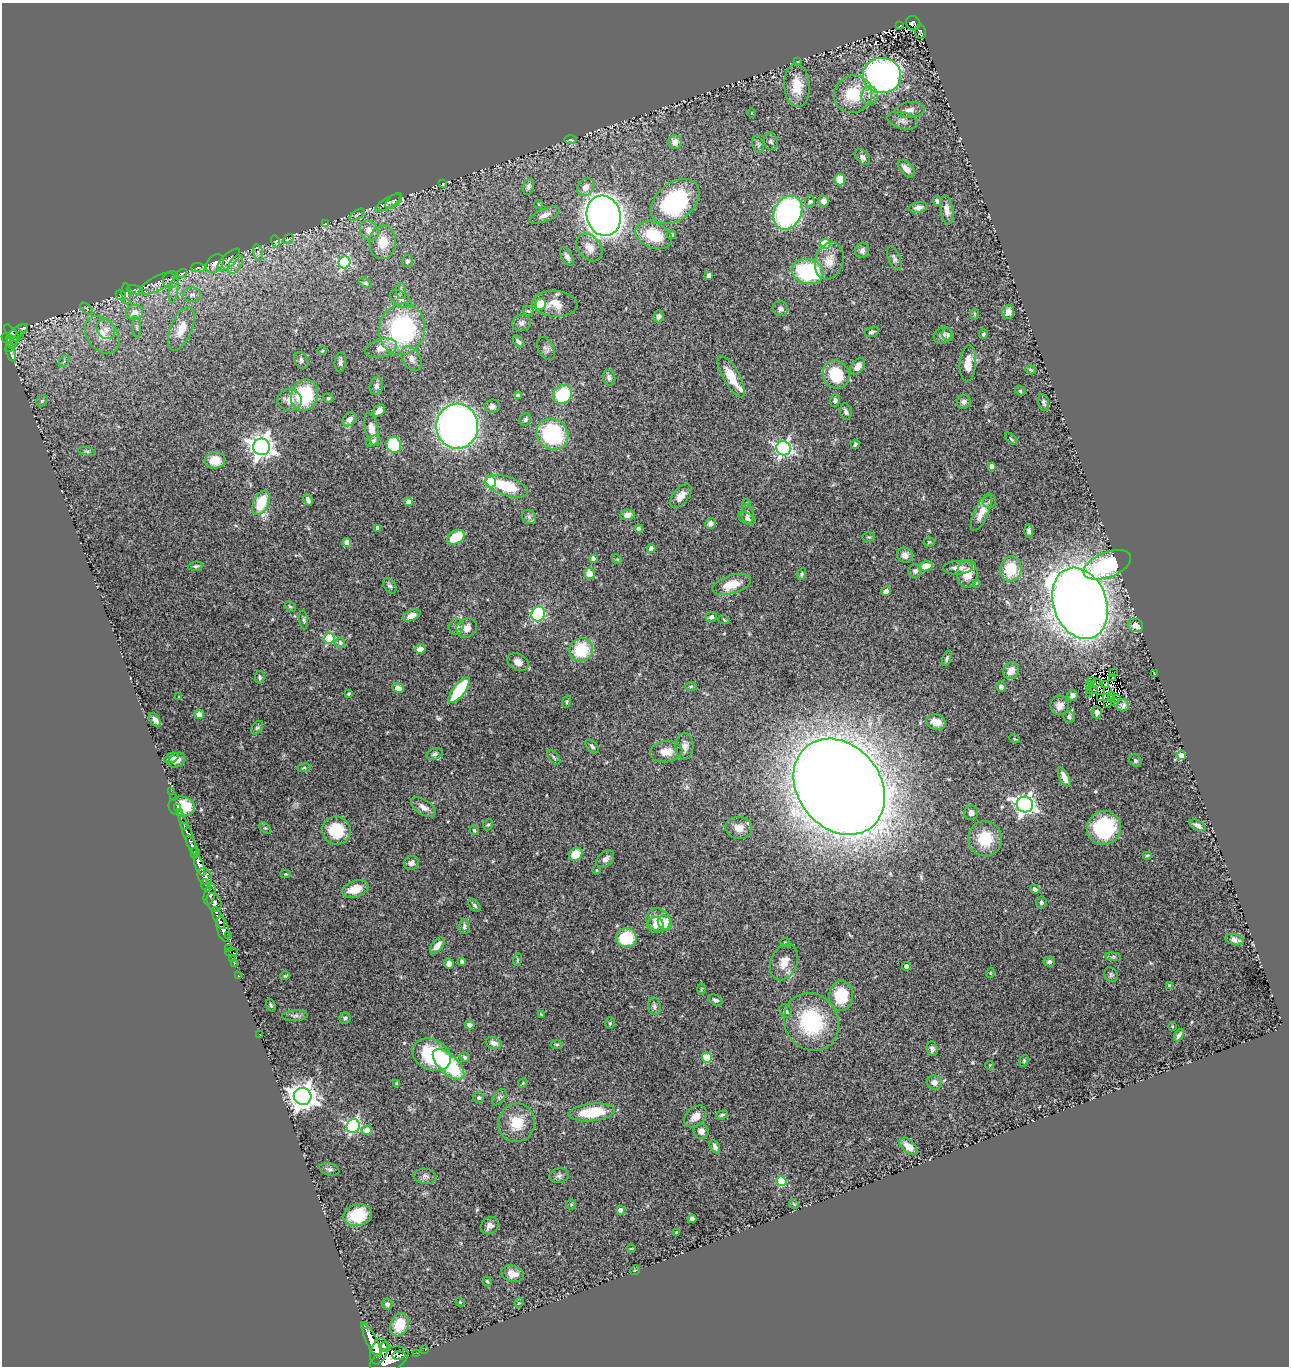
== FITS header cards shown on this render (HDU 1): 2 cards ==
NAXIS1  =                 1287
NAXIS2  =                 1364

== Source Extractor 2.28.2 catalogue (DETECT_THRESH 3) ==
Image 1287 x 1364 px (HDU 1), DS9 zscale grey, 1 PNG px = 1 image px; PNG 1291 x 1368 px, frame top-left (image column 1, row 1364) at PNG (2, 3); each listed source drawn as its Kron ellipse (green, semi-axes under 4 px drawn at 4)
Background 1.82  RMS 0.04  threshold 0.119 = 3 sigma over >= 5 px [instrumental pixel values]
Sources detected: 369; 3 with non-positive FLUX_AUTO (blend fragments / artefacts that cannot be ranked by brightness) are neither listed nor drawn; the other 366 listed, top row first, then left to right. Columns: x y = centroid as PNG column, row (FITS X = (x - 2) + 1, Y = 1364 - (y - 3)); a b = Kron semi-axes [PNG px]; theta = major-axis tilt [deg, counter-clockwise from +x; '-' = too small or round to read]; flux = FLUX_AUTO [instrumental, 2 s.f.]
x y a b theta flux
913 23 7 6 - 270
900 26 3 2 - 1.8
921 32 7 5 -75 310
798 61 3 3 - 1.8
882 75 19 17 -6 1100
797 85 22 12 -86 58
853 94 19 18 - 110
870 96 9 8 - 15
910 110 14 7 3 16
751 113 4 3 - 2
903 121 15 8 -15 15
570 140 6 3 -1 3.4
771 141 8 7 - 7.4
675 142 7 6 - 22
758 144 9 5 -72 6
863 157 9 6 -50 8.3
906 169 10 6 -46 17
840 180 6 5 - 62
443 184 3 2 - 1.8
528 186 8 5 74 7.9
586 187 9 7 51 22
394 201 10 5 41 8.4
823 201 5 5 - 16
937 201 5 4 - 6.5
675 202 27 18 39 330
810 202 6 5 - 4.5
388 203 15 5 33 8.7
539 204 4 3 - 2.3
918 207 10 5 8 12
947 210 15 6 -81 20
788 213 17 13 65 540
357 215 8 4 35 4.2
545 215 16 6 23 17
604 216 20 17 -74 3000
325 224 3 2 - 1.5
369 231 11 8 -56 22
654 235 19 12 -23 98
672 235 5 4 - 4.4
288 239 6 3 36 3.1
276 242 6 4 -74 3.5
383 242 17 13 86 52
825 244 5 5 - 150
589 247 15 11 -51 27
862 250 8 6 75 10
258 252 8 4 -77 6.4
567 256 10 5 -61 10
894 258 12 6 -68 8.4
229 260 14 6 44 13
407 261 6 5 - 6
829 261 19 14 72 37
344 262 6 6 - 320
215 264 10 7 49 22
235 264 11 6 56 13
198 268 7 4 -1 5.6
808 272 16 12 -13 230
182 273 5 3 - 2.9
709 276 4 4 - 15
171 280 9 7 70 9.9
365 283 7 4 -27 4.5
157 284 19 7 27 19
135 290 8 4 -11 3.8
174 290 13 2 78 5.9
401 291 7 5 -88 6
126 294 10 5 -86 5.8
121 295 6 4 -45 4.3
192 295 9 7 2 12
401 299 12 7 -34 12
540 304 6 5 - 55
555 304 22 13 -4 38
86 309 7 4 -43 3.8
780 309 8 7 - 11
528 311 6 4 -21 3.5
135 312 8 7 - 22
1008 312 7 6 - 17
975 314 6 4 -90 3
659 316 6 5 - 9.3
521 323 9 8 - 10
137 327 10 4 -85 6.5
23 328 5 3 - 130
106 329 10 8 -53 19
181 329 23 10 67 49
402 329 26 23 75 380
18 331 12 4 33 550
872 332 7 5 17 7.6
12 333 10 4 -52 1100
983 334 4 4 - 5.4
102 335 21 15 -53 59
943 335 9 8 - 11
948 335 6 5 - 7.9
19 336 3 2 - 47
7 338 6 4 -61 900
12 340 6 4 -26 460
518 341 7 4 -51 6.7
12 345 4 3 - 250
9 347 4 3 - 360
381 348 16 9 14 26
546 349 12 7 -61 9.5
322 351 5 4 - 3
11 353 8 3 -67 490
411 359 13 9 -59 19
301 360 9 6 -65 8.5
64 361 7 4 54 4.3
340 362 10 5 81 7.5
968 363 18 8 85 35
858 366 9 6 53 16
1031 370 5 4 - 3.7
836 375 14 13 - 88
731 377 23 8 -61 55
609 378 8 6 -76 8.6
376 386 9 6 75 9.2
1020 391 5 4 - 3.9
563 394 10 8 45 140
304 395 16 13 70 140
518 396 4 4 - 20
328 398 5 4 - 3.3
290 400 12 10 -5 24
835 400 6 4 72 7.1
42 401 6 5 - 4.5
964 402 7 6 - 9
1044 402 8 5 -77 7.1
492 406 8 6 6 10
379 411 7 5 43 11
846 412 8 5 -82 7.1
350 419 8 6 46 14
525 419 6 5 - 5.9
457 426 22 21 - 1500
372 429 17 6 -76 21
553 434 16 15 - 260
1011 439 8 3 -45 3.7
373 441 7 4 31 7
855 444 4 3 - 4.9
394 445 8 7 - 130
262 447 8 8 - 2100
784 448 7 7 - 670
87 451 9 4 -13 4.8
215 460 10 8 -3 44
992 466 4 4 - 19
491 482 5 5 - 230
507 486 22 9 -19 99
681 496 14 7 50 21
308 500 6 3 -67 9.3
990 501 7 6 - 6.9
409 502 4 4 - 28
261 503 13 7 66 98
746 503 4 4 - 2.7
982 512 20 7 65 31
748 514 10 6 -84 10
627 515 7 5 9 16
529 517 8 6 -47 7.5
747 518 9 5 -22 7.6
710 523 5 5 - 15
378 528 4 4 - 20
639 528 4 4 - 4.9
1029 531 6 4 -86 7.5
456 537 9 6 31 76
869 537 6 5 - 4.1
347 542 4 4 - 45
929 542 5 4 - 4.1
651 549 4 4 - 25
905 555 8 7 - 14
593 558 4 4 - 11
617 559 5 4 - 3.1
1107 565 25 12 21 270
196 566 8 4 6 5.2
926 566 7 5 14 49
958 568 15 6 4 19
1011 569 13 10 76 83
915 571 7 6 - 9.1
589 574 5 5 - 43
802 574 6 4 65 4.1
967 574 14 10 -88 34
976 583 3 2 - 2.2
732 584 20 9 17 50
390 586 8 5 -56 7.2
886 591 5 4 - 11
1080 603 37 26 -69 5200
290 607 6 4 -46 3.7
538 614 7 6 - 240
412 615 9 5 22 21
711 617 6 5 - 7
304 620 9 4 -85 4.3
724 620 5 3 - 2.8
1135 625 8 6 -26 22
456 627 8 7 - 8.5
467 628 11 9 30 21
329 638 5 5 - 200
340 642 5 5 - 5.7
420 649 5 4 - 37
581 650 12 11 - 110
947 659 8 4 71 5.1
518 662 11 8 -29 18
1011 671 9 7 58 27
1114 673 2 2 - 2.4
1155 674 4 2 - 1.7
260 677 6 5 - 5.3
1112 677 2 2 - 2.5
1091 681 3 2 - 1.7
1096 683 5 2 - 2
1089 685 3 2 - 1.5
1106 685 3 2 - 4.1
691 686 6 4 1 3.8
1001 687 5 4 - 9.1
398 688 6 4 -25 12
459 690 15 6 52 180
1092 690 5 2 - 0.86
1108 690 2 2 - 1.3
1090 693 2 2 - 1.4
349 694 4 3 - 3.4
1072 695 5 5 - 11
1111 695 3 2 - 2.7
179 697 3 3 - 1.7
1101 697 3 2 - 4.6
1112 699 3 2 - 1.2
1116 699 3 2 - 1.2
567 702 6 4 72 3.9
1115 702 3 2 - 1.1
1108 704 3 2 - 3
1060 705 9 9 - 19
1123 705 6 6 - 8.8
1097 712 6 5 - 9.9
199 714 5 5 - 13
1069 717 6 5 - 7.7
155 720 7 5 -55 11
936 722 10 7 -17 25
257 728 7 5 52 5
1015 739 5 3 - 2.7
592 746 8 5 -44 5.9
684 746 13 9 88 18
666 752 16 10 6 36
435 754 8 5 21 7
1181 755 5 4 - 49
554 757 8 4 -52 5.4
171 758 7 4 18 7.9
177 760 9 6 32 16
1135 760 6 5 - 5.1
304 768 7 3 8 3.6
1064 777 10 5 -64 18
839 787 52 41 -51 11000
171 791 3 2 - 13
173 797 3 2 - 36
1025 805 8 8 - 1300
182 806 13 10 -6 88
423 807 14 7 -33 19
178 808 3 2 - 71
179 813 3 3 - 21
971 813 7 7 - 12
488 825 6 4 65 3.8
184 826 3 3 - 320
1198 826 9 5 -31 12
265 828 7 4 -42 4.1
739 828 13 11 -9 27
1104 828 17 16 - 210
474 830 5 4 - 4.4
336 831 14 14 - 92
188 834 24 4 -70 1100
985 839 17 17 - 81
192 845 10 4 -65 2400
195 853 6 4 75 1300
576 854 7 6 - 50
1147 856 5 4 - 3.7
605 859 10 7 45 13
411 863 7 7 - 11
199 865 11 4 -70 4400
597 870 4 3 - 2.3
286 874 5 4 - 2.6
205 876 9 7 -62 2400
206 885 6 4 -69 930
355 889 13 8 18 47
1035 889 5 4 - 5.2
210 894 11 5 76 1700
214 902 10 7 -65 1500
1041 902 6 5 - 6.1
475 905 8 4 -47 5
219 918 12 4 -66 2900
658 920 12 11 - 42
665 923 8 6 -45 60
655 925 8 8 - 18
464 927 7 5 89 6.8
223 929 13 6 -76 3600
229 935 3 2 - 180
626 938 10 9 - 110
1234 940 9 5 -17 11
785 942 5 3 - 2.5
437 946 9 5 50 22
229 948 4 2 - 84
232 952 6 2 0 66
1113 957 8 4 -8 5.1
232 958 3 2 - 54
517 960 6 4 71 2.9
462 961 3 3 - 8.1
1049 961 6 5 - 7.3
784 962 19 13 67 33
449 963 5 4 - 11
234 964 3 2 - 27
906 966 4 4 - 18
990 973 5 3 - 2.1
238 975 3 2 - 49
1111 975 8 6 -57 6.5
285 976 4 4 - 2.8
1169 985 4 3 - 3.7
701 989 6 4 88 2.5
841 996 15 12 85 99
715 1000 7 5 -26 7.3
271 1005 7 4 -69 3.7
654 1006 9 6 -80 8.2
786 1011 7 5 -52 9.6
541 1015 4 2 - 3.8
295 1016 13 5 4 8.5
345 1018 5 5 - 5.3
811 1022 30 26 -60 210
610 1023 6 5 - 4.1
469 1025 5 4 - 11
1172 1026 4 2 - 1.9
260 1034 2 2 - 22
1179 1035 7 4 60 9.7
494 1043 8 5 -19 14
557 1045 6 4 -5 3.7
932 1049 7 5 -84 8.6
432 1055 20 15 -26 190
465 1057 5 4 - 4.4
707 1058 5 5 - 110
1024 1061 6 4 71 3.4
449 1064 20 9 -44 230
990 1065 4 2 - 1.8
934 1082 8 7 - 15
397 1083 4 3 - 3.5
523 1083 5 4 - 2.9
303 1096 9 8 - 2900
479 1097 5 5 - 4.5
499 1097 9 5 52 5.9
592 1112 23 8 6 120
722 1115 6 3 18 4.4
695 1116 13 9 41 22
517 1123 19 18 - 66
353 1126 7 6 - 480
367 1130 5 4 - 35
701 1131 8 7 - 15
908 1146 11 6 -43 28
715 1147 7 4 -63 9.7
329 1169 10 6 -15 7.5
425 1176 11 7 -8 10
559 1176 9 7 11 9.3
782 1181 5 5 - 150
794 1204 5 4 - 2.7
571 1205 5 5 - 3.5
621 1210 4 4 - 22
358 1215 14 11 13 79
692 1219 4 4 - 8.8
490 1226 9 8 - 15
677 1232 4 3 - 3.7
631 1249 5 3 - 2.4
635 1270 5 4 - 2.5
512 1274 12 8 -13 28
487 1281 5 4 - 3.9
460 1302 4 4 - 2.4
519 1303 5 4 - 3.2
387 1304 5 5 - 7.2
399 1325 12 9 69 64
364 1326 3 2 - 190
372 1341 18 5 -63 6800
385 1347 5 3 - 950
425 1349 3 2 - 43
379 1351 13 8 71 7000
417 1353 2 2 - 16
399 1355 6 2 2 1100
389 1360 20 11 25 11000
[3 non-positive-flux detections neither listed nor drawn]